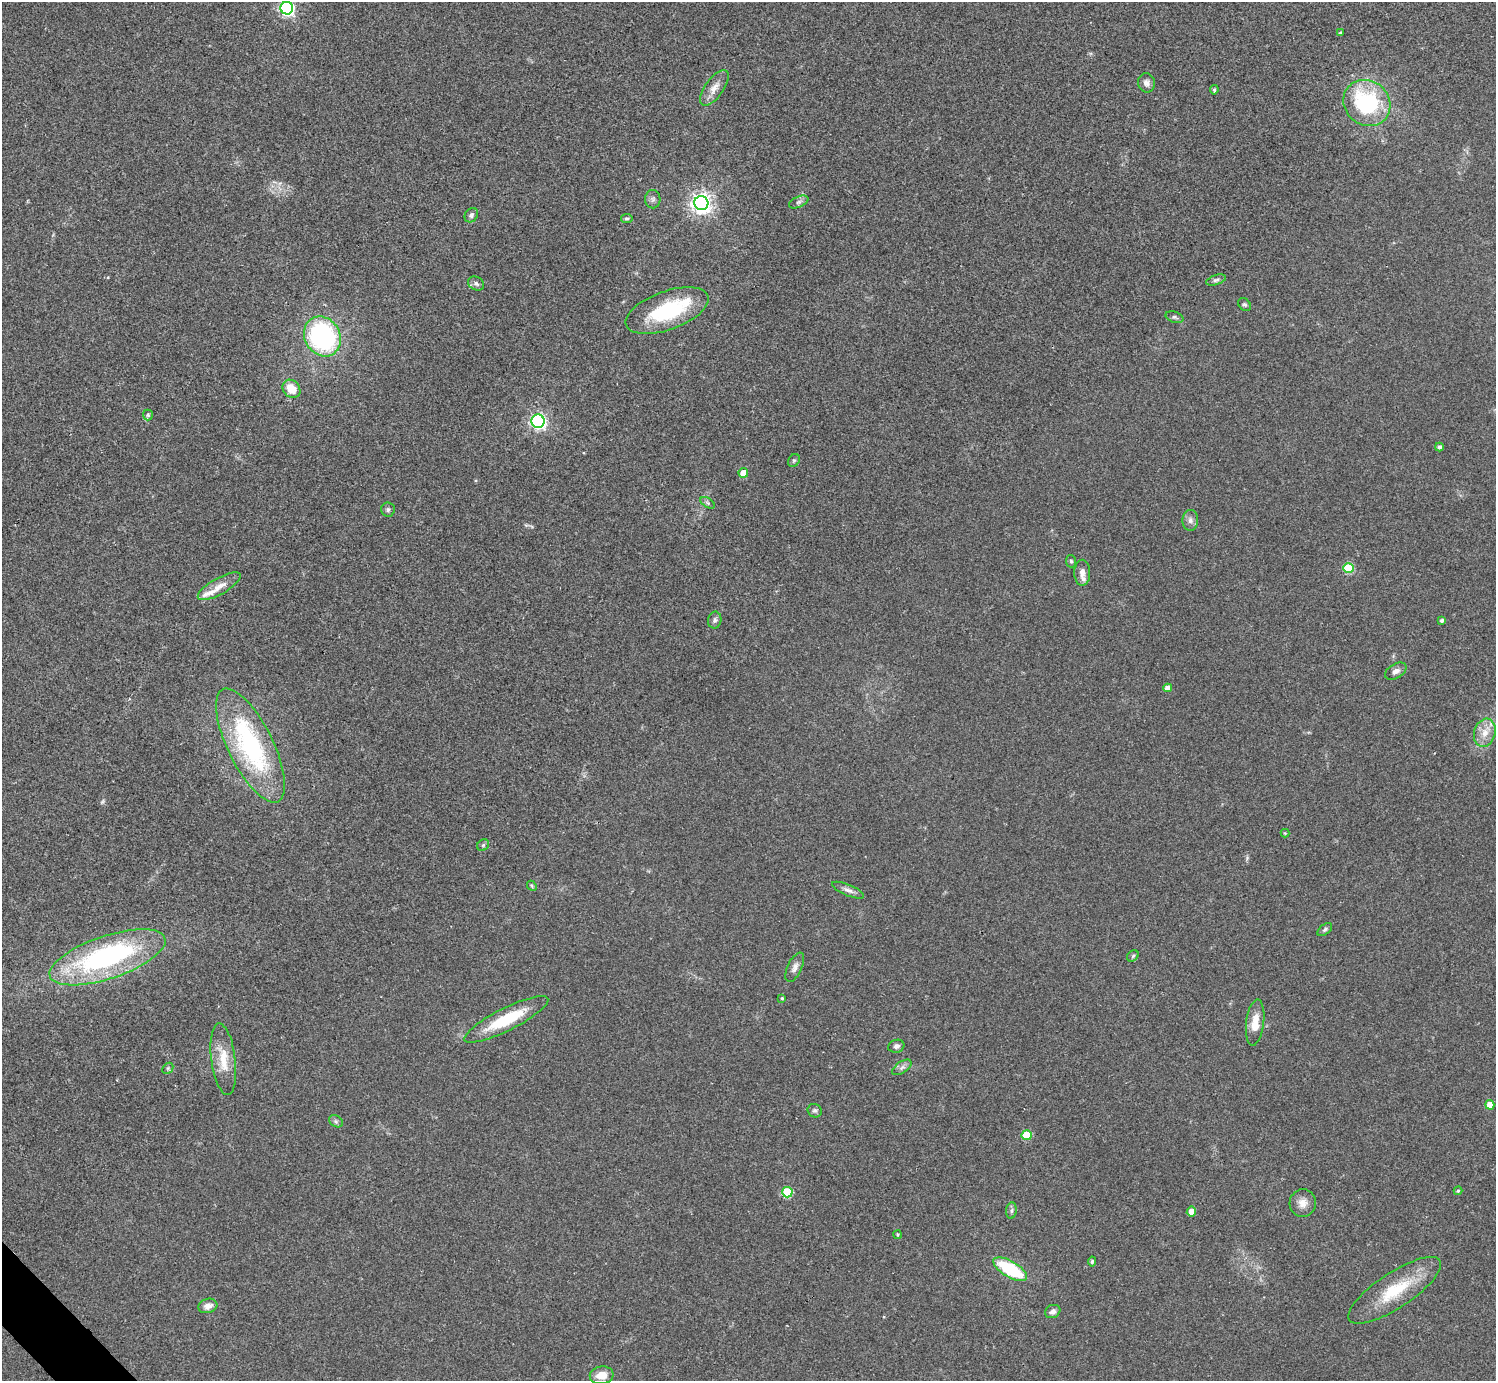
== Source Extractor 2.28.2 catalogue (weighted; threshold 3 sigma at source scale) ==
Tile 7 of 4 x 4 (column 3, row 2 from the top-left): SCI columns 2987-4480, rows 2917-4295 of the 5974 x 5972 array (HDU 1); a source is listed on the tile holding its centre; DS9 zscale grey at full resolution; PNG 1498 x 1383 px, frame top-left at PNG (2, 2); each listed source drawn as its Kron ellipse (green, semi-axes under 4 px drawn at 4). Shown black and unused: <1% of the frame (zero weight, under 2 of 3 exposures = <1% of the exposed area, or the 3 px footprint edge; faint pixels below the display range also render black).
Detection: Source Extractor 2.28.2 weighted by HDU 2 'WHT'; one run over the whole footprint, this tile lists its part. Background 0.0473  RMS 0.0066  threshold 0.0298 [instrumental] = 3 sigma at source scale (4.5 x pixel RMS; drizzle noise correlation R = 1.50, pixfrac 1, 0.05/0.05 arcsec/px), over >= 5 px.
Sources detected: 71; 1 too faint to see at this stretch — neither listed nor drawn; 3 inside a brighter listed object's ellipse — not listed separately; the other 67 listed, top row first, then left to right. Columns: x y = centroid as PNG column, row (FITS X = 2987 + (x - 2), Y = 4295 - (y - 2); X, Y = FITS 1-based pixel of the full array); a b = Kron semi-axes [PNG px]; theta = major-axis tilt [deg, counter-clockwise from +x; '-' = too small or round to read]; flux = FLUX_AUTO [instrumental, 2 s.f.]
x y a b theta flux
287 8 6 6 - 180
1340 32 3 3 - 0.71
1146 83 9 8 - 3
714 88 21 9 54 6.7
1214 90 4 4 - 1.2
1367 103 24 22 -41 72
653 199 9 7 -87 2.2
799 202 10 5 24 2
701 203 7 7 - 410
471 215 8 6 52 2
627 218 6 4 8 1.1
1216 280 10 5 18 1.8
476 283 8 6 -31 2.1
1244 304 7 5 -41 1.3
667 311 43 19 20 52
1175 317 9 5 -18 1.5
322 336 21 17 -60 120
291 389 10 8 -49 11
148 415 5 5 - 1.1
538 421 7 6 - 190
1439 447 4 4 - 1.9
794 460 7 5 53 1.2
743 473 5 5 - 9.9
708 503 8 4 -32 1.4
388 510 7 7 - 1.5
1190 520 10 8 86 3
1071 561 6 5 - 1.1
1348 568 5 5 - 38
1082 573 13 8 90 4
219 586 24 8 30 7.2
715 620 8 6 80 2
1442 621 4 4 - 1.7
1396 671 12 7 30 3.3
1168 688 4 4 - 4.9
1485 733 14 10 73 7.6
250 745 63 22 -64 110
1285 833 4 4 - 0.6
483 845 6 5 - 1.1
532 886 5 4 - 0.9
848 890 17 5 -22 3.2
1325 930 8 5 38 1.4
1133 956 6 5 - 1.2
107 957 61 21 19 140
795 967 16 7 64 3.5
782 998 3 3 - 0.77
506 1019 46 11 27 33
1255 1022 23 9 83 11
896 1046 8 6 17 2
223 1059 36 12 -83 15
902 1067 11 5 34 2.3
168 1068 6 4 47 1.1
1490 1105 4 4 - 9.6
815 1111 7 6 - 1.5
336 1121 7 5 -30 1.5
1027 1135 5 5 - 25
1458 1191 4 4 - 1.1
787 1192 5 5 - 39
1303 1203 14 13 - 5.9
1011 1211 8 5 83 1.6
1191 1212 5 4 - 7.1
897 1235 4 4 - 0.82
1092 1261 5 4 - 1.1
1010 1269 19 8 -30 44
1395 1290 54 17 33 33
208 1306 10 7 18 4.4
1053 1312 8 6 26 3.1
602 1375 12 9 8 8.5
Isophote crosses this tile's border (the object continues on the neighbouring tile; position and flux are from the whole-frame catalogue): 1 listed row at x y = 287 8